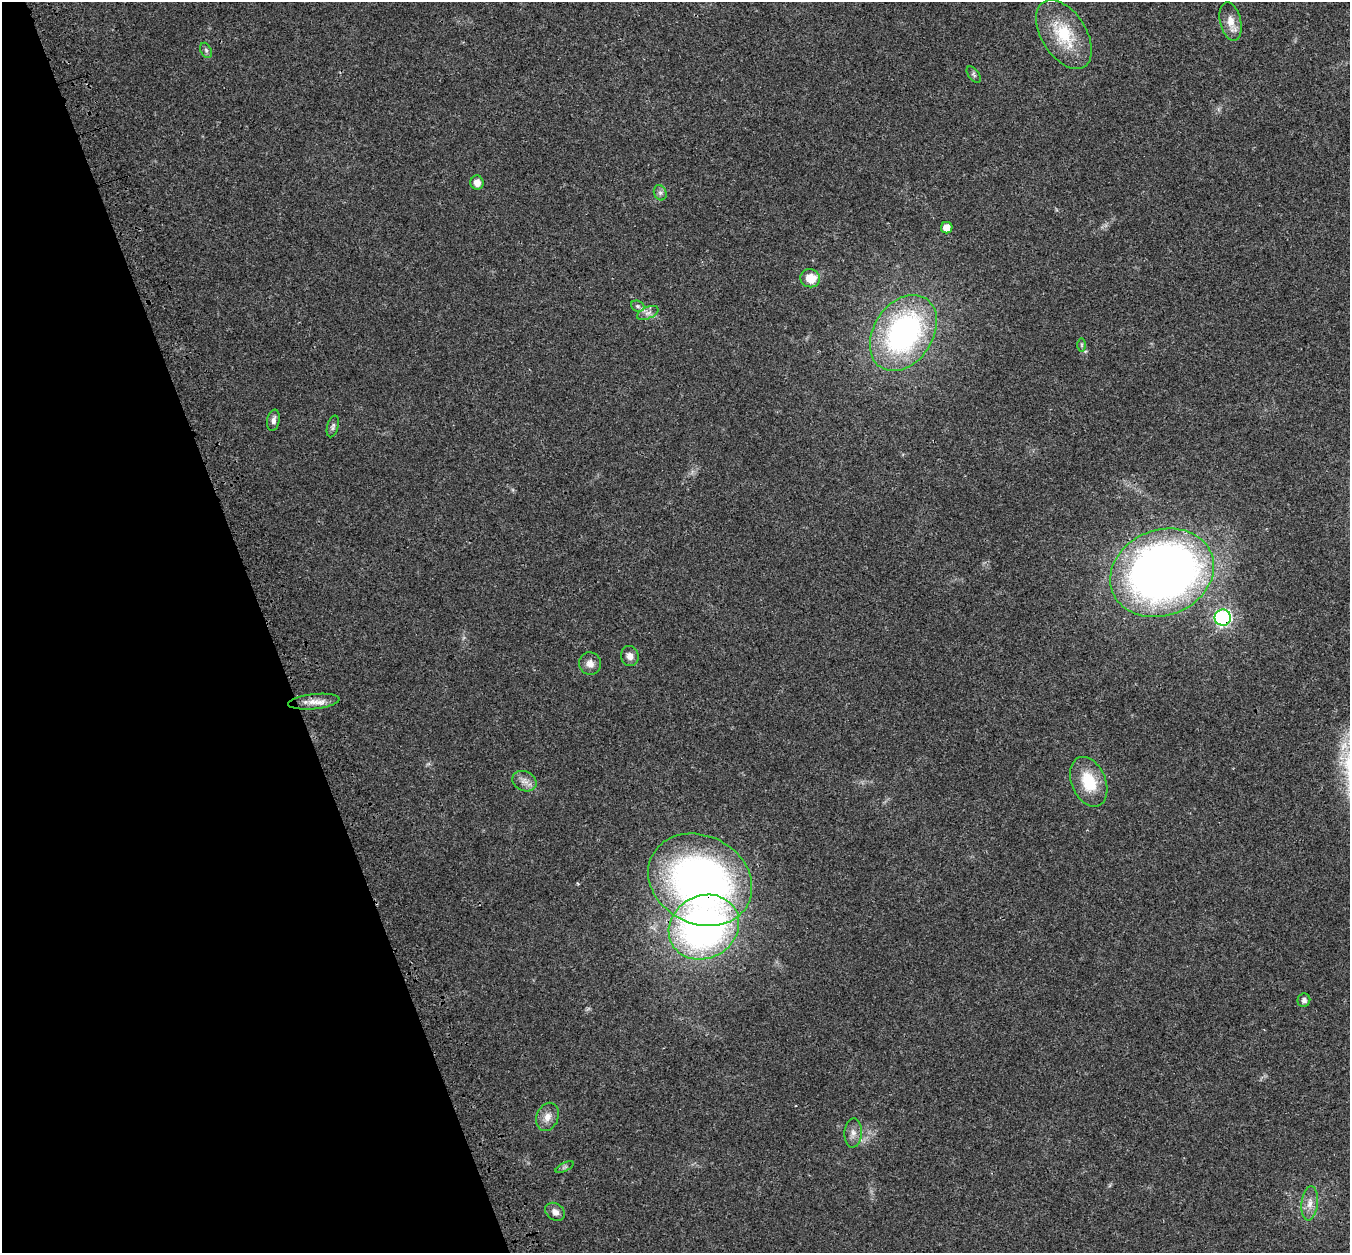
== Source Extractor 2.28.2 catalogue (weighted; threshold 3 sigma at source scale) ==
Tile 5 of 4 x 4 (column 1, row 2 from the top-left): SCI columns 108-1455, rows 2709-3959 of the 5613 x 5470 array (HDU 1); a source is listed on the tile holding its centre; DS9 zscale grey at full resolution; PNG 1352 x 1255 px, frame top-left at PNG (2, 2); each listed source drawn as its Kron ellipse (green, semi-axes under 4 px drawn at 4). Shown black and unused: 20% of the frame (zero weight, under 3 of 4 exposures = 9% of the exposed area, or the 3 px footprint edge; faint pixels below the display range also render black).
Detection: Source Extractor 2.28.2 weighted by HDU 2 'WHT'; one run over the whole footprint, this tile lists its part. Background 0.0228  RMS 0.0031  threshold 0.014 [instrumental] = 3 sigma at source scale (4.5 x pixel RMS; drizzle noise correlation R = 1.50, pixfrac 1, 0.0396/0.0396 arcsec/px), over >= 5 px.
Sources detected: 29; all 29 listed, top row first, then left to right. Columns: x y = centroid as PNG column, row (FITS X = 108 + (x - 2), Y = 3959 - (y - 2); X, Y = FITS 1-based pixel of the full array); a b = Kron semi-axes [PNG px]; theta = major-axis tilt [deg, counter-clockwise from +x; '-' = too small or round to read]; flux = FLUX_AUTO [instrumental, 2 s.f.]
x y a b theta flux
1231 21 19 10 -77 3.5
1064 34 38 22 -58 15
206 50 8 5 -63 0.72
974 75 9 5 -53 0.66
477 183 7 6 - 2.2
660 193 8 6 -69 0.93
947 228 6 5 - 3
810 278 10 9 - 5.4
638 306 7 5 -21 0.75
648 313 11 5 24 1.3
903 333 41 29 56 69
1082 345 6 4 -90 0.48
273 420 10 6 79 1.3
333 426 11 5 74 0.88
1162 573 53 43 22 280
1223 618 8 8 - 64
630 656 10 8 -75 1.9
590 663 11 11 - 2.1
314 702 26 7 6 3.2
524 781 12 9 -25 2.2
1089 782 26 17 -67 11
700 880 54 44 -27 140
704 927 36 31 29 130
1304 1000 7 6 - 1.1
547 1117 14 10 67 2.7
853 1133 14 8 86 2
565 1167 10 4 26 0.69
1310 1203 17 8 83 2.6
555 1212 11 8 -35 1.7
Overlapping masked pixels (flux is a lower limit): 3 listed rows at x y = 1162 573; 1223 618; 700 880